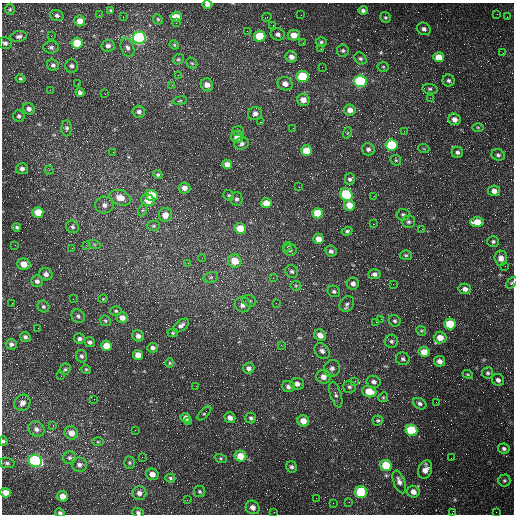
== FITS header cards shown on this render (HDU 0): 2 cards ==
NAXIS1  =                  512 /fastest changing axis
NAXIS2  =                  512 /next to fastest changing axis

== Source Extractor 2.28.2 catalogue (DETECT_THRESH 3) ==
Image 512 x 512 px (HDU 0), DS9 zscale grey, 1 PNG px = 1 image px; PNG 516 x 516 px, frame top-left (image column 1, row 512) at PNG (2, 3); each listed source drawn as its Kron ellipse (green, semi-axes under 4 px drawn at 4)
Background 1780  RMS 45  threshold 136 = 3 sigma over >= 5 px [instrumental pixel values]
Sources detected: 251; all 251 listed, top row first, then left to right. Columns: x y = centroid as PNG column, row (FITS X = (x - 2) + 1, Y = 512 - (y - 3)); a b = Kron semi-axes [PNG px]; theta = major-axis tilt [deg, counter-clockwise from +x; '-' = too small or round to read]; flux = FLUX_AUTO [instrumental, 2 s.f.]
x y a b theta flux
207 5 5 4 - 11000
10 9 6 5 - 4200
111 10 3 3 - 3500
363 10 5 4 - 7700
497 14 2 2 - 2100
57 15 7 5 -18 7500
99 15 2 2 - 1600
301 15 3 2 - 2700
123 17 2 2 - 1500
176 17 5 5 - 36000
267 17 5 3 - 3100
385 17 5 5 - 4900
507 17 2 2 - 1300
158 19 5 4 - 4200
80 21 5 5 - 24000
176 23 2 2 - 2200
273 25 2 2 - 1600
424 29 7 6 - 10000
247 31 2 2 - 2200
278 34 7 6 - 10000
294 35 6 5 - 32000
19 36 8 5 9 8700
51 36 3 2 - 5100
259 36 6 5 - 75000
139 38 6 6 - 610000
321 42 5 4 - 5400
5 43 6 6 - 9000
77 43 6 5 - 83000
303 43 3 2 - 2100
174 45 5 4 - 3300
108 46 6 6 - 10000
51 47 8 6 4 7600
127 48 9 6 -69 11000
321 49 3 2 - 3900
343 51 6 6 - 6300
503 53 2 2 - 1600
291 57 6 5 - 16000
439 57 5 5 - 47000
178 59 6 5 - 5000
360 59 6 5 - 6400
192 63 6 5 - 4600
53 65 6 5 - 7700
71 66 6 6 - 9000
322 67 2 2 - 1300
383 67 5 5 - 4400
178 75 2 2 - 1600
302 76 6 5 - 130000
20 79 5 4 - 4300
449 80 6 6 - 7700
360 81 6 6 - 430000
78 84 2 2 - 1600
285 84 7 6 - 18000
172 85 4 3 - 2300
207 85 7 6 - 24000
430 89 7 5 -9 6300
50 90 2 2 - 1500
80 92 4 4 - 8300
105 94 3 2 - 4200
430 98 3 3 - 2700
303 100 6 6 - 24000
180 101 7 3 10 3600
29 109 6 5 - 13000
350 110 6 5 - 21000
139 112 6 6 - 10000
255 114 7 6 - 16000
19 116 6 5 - 5500
454 119 6 5 - 19000
260 122 2 2 - 2000
478 127 6 4 -1 3400
67 128 8 5 90 7200
293 128 2 2 - 3300
238 131 6 5 - 4900
404 131 2 2 - 1600
347 133 6 3 71 3300
237 137 6 6 - 22000
242 144 7 6 - 8600
391 145 6 5 - 150000
368 149 6 6 - 9300
424 149 5 3 - 2700
306 151 5 5 - 54000
113 152 2 2 - 1500
457 152 6 5 - 8000
498 155 7 5 -22 7300
396 160 6 5 - 4200
227 164 5 4 - 21000
22 169 6 5 - 9400
49 170 4 4 - 3400
158 175 4 4 - 5300
350 179 6 5 - 7600
299 187 3 2 - 4800
184 188 6 5 - 17000
494 191 6 5 - 18000
152 195 6 5 - 69000
229 195 6 4 -39 4300
346 195 7 6 - 200000
374 196 3 2 - 2400
120 198 11 7 -20 38000
237 199 6 6 - 7800
148 200 7 5 -17 39000
266 203 5 5 - 36000
104 205 9 8 - 15000
349 205 6 5 - 37000
143 210 6 4 70 4300
38 212 5 5 - 50000
317 213 5 5 - 69000
165 215 7 6 - 25000
403 215 6 5 - 7100
408 222 6 6 - 6900
477 222 7 5 -1 49000
374 224 2 2 - 1600
153 226 6 5 - 4800
17 227 4 4 - 5200
73 227 7 6 - 7600
240 228 6 5 - 57000
422 229 2 2 - 1300
347 231 5 4 - 5700
318 239 5 5 - 26000
493 241 6 5 - 6600
94 244 6 4 -19 4700
15 245 2 2 - 1400
86 245 3 3 - 2000
287 247 5 3 - 2800
72 248 2 2 - 1800
290 250 7 6 - 8400
331 251 6 5 - 8800
406 255 6 5 - 4800
202 258 4 3 - 3100
501 258 7 6 - 18000
235 261 7 6 - 52000
188 263 3 3 - 2100
24 264 6 5 - 35000
505 266 3 2 - 2400
292 271 7 6 - 6700
46 274 6 6 - 14000
374 274 6 5 - 10000
211 277 7 5 17 6500
273 278 3 3 - 2900
37 281 6 6 - 11000
512 283 7 4 47 4400
353 284 6 6 - 13000
393 284 2 2 - 1800
296 286 5 5 - 4400
465 289 6 5 - 13000
334 291 6 5 - 6500
73 299 2 2 - 2000
103 299 4 4 - 3000
249 301 7 5 -23 7300
12 303 2 2 - 2200
276 303 2 2 - 5900
347 304 8 6 55 8900
243 305 8 7 - 19000
43 306 6 5 - 6100
116 311 5 5 - 4900
78 316 7 6 - 7700
122 318 6 5 - 20000
381 319 3 2 - 4500
105 321 6 5 - 4900
395 321 6 5 - 6000
376 322 2 2 - 1700
450 324 6 5 - 92000
181 325 9 5 36 10000
38 328 2 2 - 1400
421 331 5 4 - 4400
173 333 5 4 - 3900
320 335 6 5 - 23000
138 336 6 5 - 14000
25 337 5 5 - 7500
440 338 6 6 - 33000
79 339 5 5 - 8300
391 341 7 6 - 7300
90 342 6 4 -22 8300
11 344 5 5 - 9200
281 345 3 3 - 2100
106 346 5 5 - 44000
152 348 5 4 - 7900
322 351 9 6 -49 14000
424 352 5 5 - 33000
138 355 5 5 - 32000
81 356 6 5 - 7100
403 359 7 6 - 7600
440 361 6 5 - 15000
170 363 5 4 - 3500
249 368 6 5 - 11000
332 368 8 8 - 12000
65 369 6 5 - 5200
86 369 5 4 - 3400
488 373 6 5 - 6400
468 374 5 4 - 3600
61 376 3 2 - 2300
323 377 7 7 - 18000
498 380 6 5 - 12000
355 381 4 4 - 3000
374 382 7 6 - 10000
297 384 7 6 - 15000
196 386 2 2 - 1200
288 386 6 5 - 11000
349 387 6 6 - 7300
369 391 7 5 -17 56000
336 395 13 5 -72 10000
383 397 5 4 - 3500
94 399 2 2 - 3100
436 402 2 2 - 1600
22 403 8 7 - 17000
420 404 7 5 -32 8700
204 413 9 4 48 4500
186 418 5 4 - 16000
230 418 5 5 - 17000
251 418 5 5 - 6400
378 420 5 5 - 4600
189 421 2 2 - 3400
303 421 6 5 - 33000
53 425 3 3 - 2000
36 429 9 7 -27 16000
135 430 2 2 - 1400
411 430 6 5 - 140000
71 433 7 6 - 29000
3 441 5 4 - 5400
98 442 6 4 0 4100
504 448 6 5 - 7800
240 456 6 5 - 51000
142 457 3 2 - 1400
70 458 6 6 - 7600
221 458 6 4 -19 3900
451 458 2 2 - 1200
35 461 7 6 - 540000
7 463 8 5 -8 7100
129 463 6 5 - 5500
79 465 8 7 - 12000
386 465 6 5 - 98000
291 467 6 5 - 7400
425 470 9 6 70 24000
152 474 6 5 - 22000
170 478 5 4 - 4700
504 480 6 6 - 6100
399 482 12 5 -70 19000
200 491 6 5 - 5200
361 492 6 6 - 200000
413 492 6 6 - 19000
5 493 5 4 - 26000
139 493 7 7 - 15000
62 496 5 5 - 24000
316 498 2 2 - 16000
187 500 2 2 - 1600
349 502 2 2 - 2400
333 503 3 3 - 1500
253 507 7 6 - 17000
274 512 2 2 - 1400
496 512 2 2 - 2300
60 513 5 4 - 5800
138 513 6 4 -23 7000
452 513 4 2 - 1700
At the frame edge (FLAGS 8, measured only in part): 7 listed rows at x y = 207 5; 512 283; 3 441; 5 493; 60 513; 138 513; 452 513